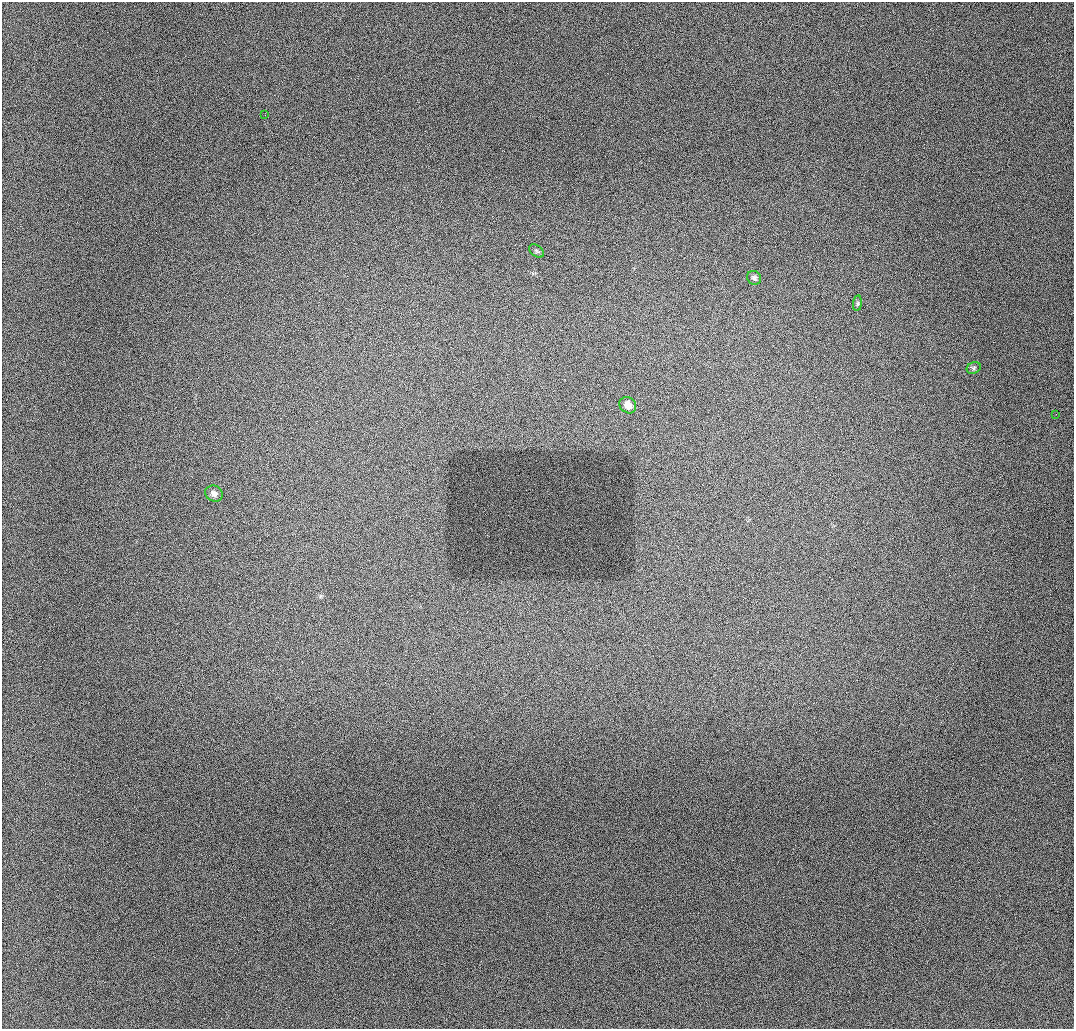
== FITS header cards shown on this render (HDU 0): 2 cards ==
NAXIS1  =                 1072 / length of data axis 1
NAXIS2  =                 1027 / length of data axis 2

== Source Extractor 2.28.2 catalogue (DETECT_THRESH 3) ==
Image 1072 x 1027 px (HDU 0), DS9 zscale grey, 1 PNG px = 1 image px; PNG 1076 x 1031 px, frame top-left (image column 1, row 1027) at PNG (2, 2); each listed source drawn as its Kron ellipse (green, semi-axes under 4 px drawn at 4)
Background 972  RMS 11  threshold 32.2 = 3 sigma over >= 5 px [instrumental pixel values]
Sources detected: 8; all 8 listed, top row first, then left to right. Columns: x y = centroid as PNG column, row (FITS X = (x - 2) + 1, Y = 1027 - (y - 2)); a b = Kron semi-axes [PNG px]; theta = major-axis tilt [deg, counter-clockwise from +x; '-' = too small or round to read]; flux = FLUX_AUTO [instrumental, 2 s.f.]
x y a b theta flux
265 115 2 2 - 420
537 251 8 5 -37 1300
754 278 7 6 - 1800
857 303 8 4 82 1200
974 368 7 5 24 1500
628 405 9 7 -43 5300
1056 414 2 2 - 410
214 494 9 8 - 3500